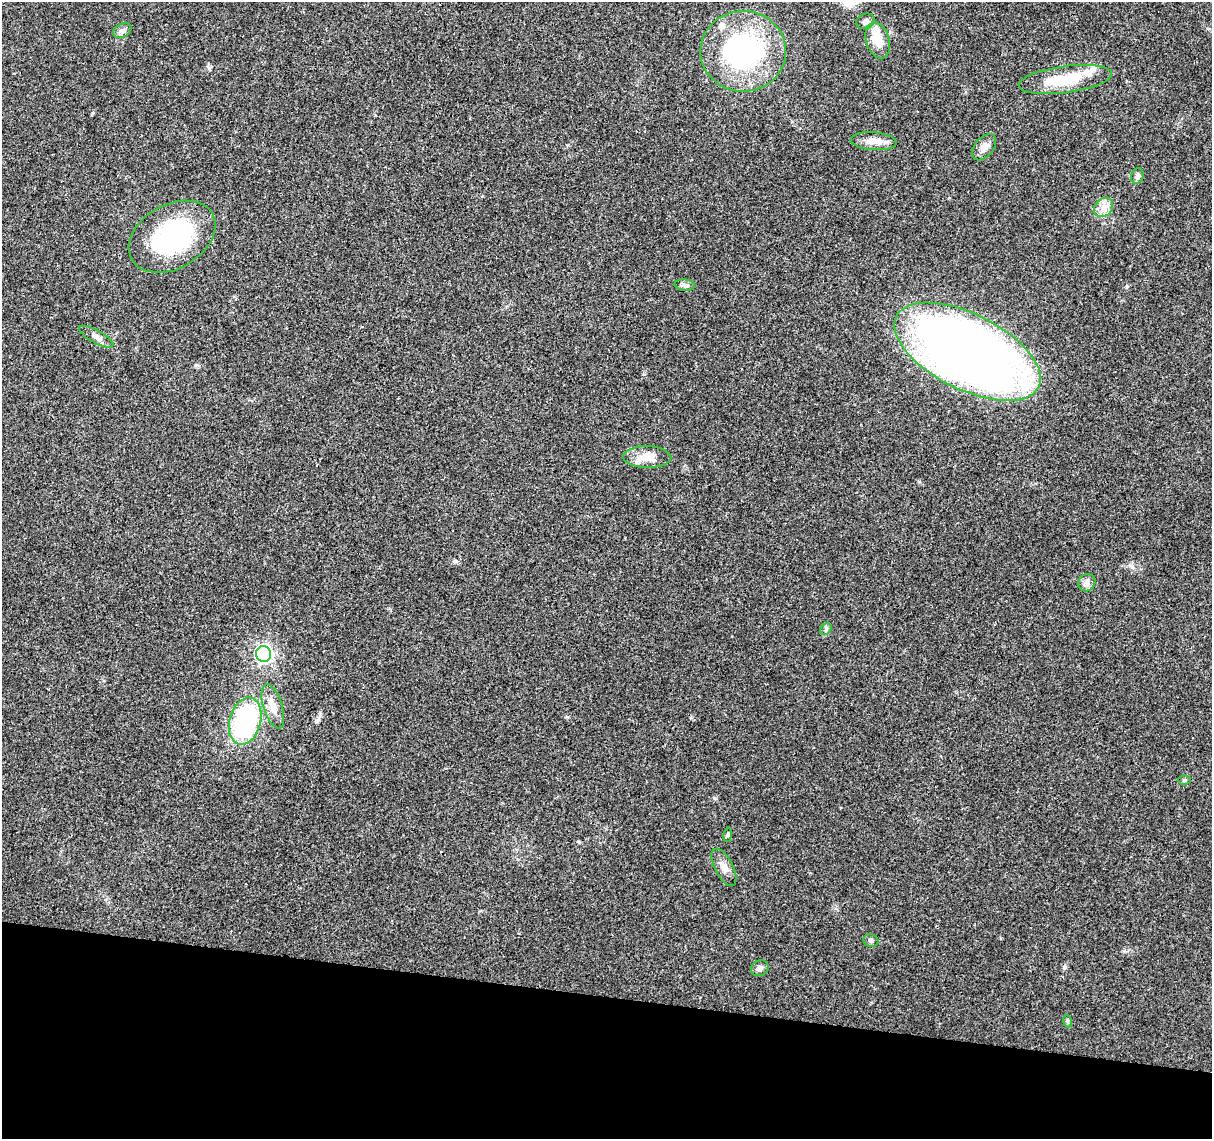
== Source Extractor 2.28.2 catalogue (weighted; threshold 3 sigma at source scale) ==
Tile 15 of 4 x 4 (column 3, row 4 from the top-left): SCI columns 2426-3635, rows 226-1362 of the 4856 x 5063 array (HDU 1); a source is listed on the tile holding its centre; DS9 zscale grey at full resolution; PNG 1214 x 1141 px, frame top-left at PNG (2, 2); each listed source drawn as its Kron ellipse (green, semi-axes under 4 px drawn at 4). Shown black and unused: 12% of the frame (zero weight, under 3 of 4 exposures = <1% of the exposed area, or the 3 px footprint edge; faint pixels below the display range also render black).
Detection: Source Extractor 2.28.2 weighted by HDU 2 'WHT'; one run over the whole footprint, this tile lists its part. Background 0.0252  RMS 0.0024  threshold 0.011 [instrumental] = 3 sigma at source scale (4.5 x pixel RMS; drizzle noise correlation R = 1.50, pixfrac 1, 0.0396/0.0396 arcsec/px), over >= 5 px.
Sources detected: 30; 1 inside a brighter object's white glare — neither listed nor drawn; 4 inside a brighter listed object's ellipse — not listed separately; the other 25 listed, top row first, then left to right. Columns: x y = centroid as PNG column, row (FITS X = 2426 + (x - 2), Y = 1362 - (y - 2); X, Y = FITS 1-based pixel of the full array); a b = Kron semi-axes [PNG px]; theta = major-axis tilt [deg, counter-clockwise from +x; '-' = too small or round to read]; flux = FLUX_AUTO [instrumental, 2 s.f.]
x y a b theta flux
866 21 10 7 20 0.88
122 31 9 6 25 0.88
878 40 18 11 -74 4.2
743 51 43 40 2 43
1065 79 47 13 7 11
874 141 23 9 -4 2.7
984 147 15 9 50 1.7
1137 176 8 6 76 0.78
1104 207 11 8 46 1.8
172 237 46 32 29 31
685 285 10 5 -6 0.75
96 337 19 6 -29 1.4
967 352 79 38 -27 250
647 457 24 11 -1 3.4
1087 583 9 8 - 1.1
826 629 6 5 - 0.46
263 654 8 7 - 74
273 706 23 9 -73 3
245 721 24 15 74 34
1185 780 6 5 - 0.38
728 835 7 3 82 0.37
724 867 20 9 -63 2
871 940 7 6 - 0.6
760 968 9 7 30 0.91
1067 1021 6 4 -71 0.31
Overlapping masked pixels (flux is a lower limit): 1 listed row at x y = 967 352
Unlisted compact peaks at least as high as the median listed source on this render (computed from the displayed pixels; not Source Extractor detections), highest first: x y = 1132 567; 196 365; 567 717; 919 482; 691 718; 1124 951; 568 145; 643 374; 320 713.